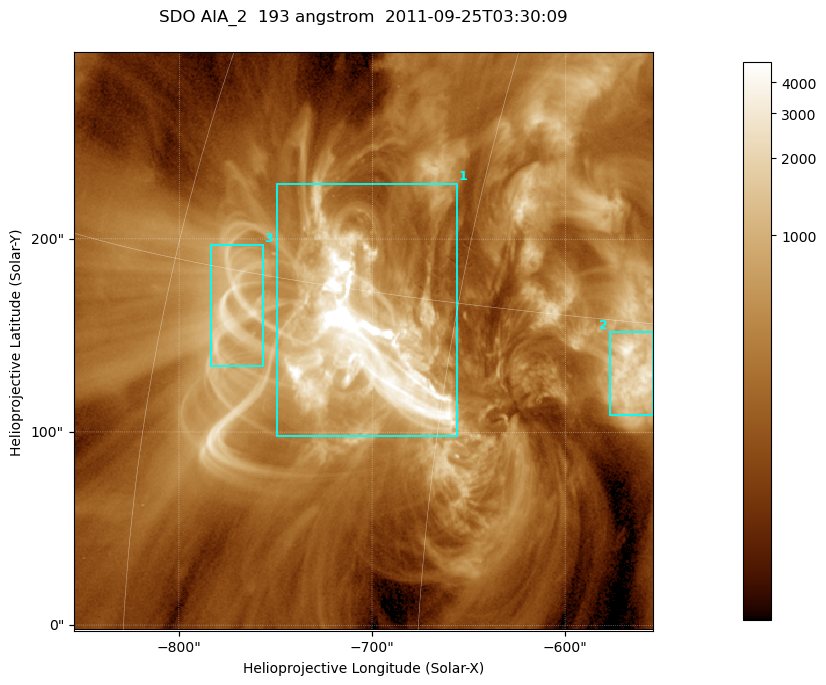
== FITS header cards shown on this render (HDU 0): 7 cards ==
TELESCOP= 'SDO     '           /
INSTRUME= 'AIA_2   '           /
WAVELNTH=                  193 /
WAVEUNIT= 'angstrom'           /
DATE-OBS= '2011-09-25T03:30:09.38' /
CTYPE1  = 'HPLN-TAN'           /
CTYPE2  = 'HPLT-TAN'           /

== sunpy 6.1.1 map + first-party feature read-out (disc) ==
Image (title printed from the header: SDO AIA_2  193 angstrom  2011-09-25T03:30:09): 499 x 499 px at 0.601 arcsec/px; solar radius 957 arcsec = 1592 px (partial field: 3.1% of the solar disc is inside the frame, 100% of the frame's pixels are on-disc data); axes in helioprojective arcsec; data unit not stated in the header (colour bar unlabelled)
Orientation: roll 0.0577 deg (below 1 deg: not rotated)
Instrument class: DISC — disc imager (sunpy class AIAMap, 193 A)
Bright regions (active regions / flare kernels): reference = the on-disc median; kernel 5 px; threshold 5 sigma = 960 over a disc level ~288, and >= 1.15x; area >= 249 px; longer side >= 6 px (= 3.6 arcsec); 3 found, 3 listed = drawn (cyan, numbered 1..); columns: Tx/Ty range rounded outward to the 2 arcsec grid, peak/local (2 s.f.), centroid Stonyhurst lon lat
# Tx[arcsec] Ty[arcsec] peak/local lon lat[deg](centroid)
1 -750..-656 98..230 41 -49 +13
2 -578..-554 108..152 12 -37 +13
3 -784..-756 134..198 9.2 -56 +14